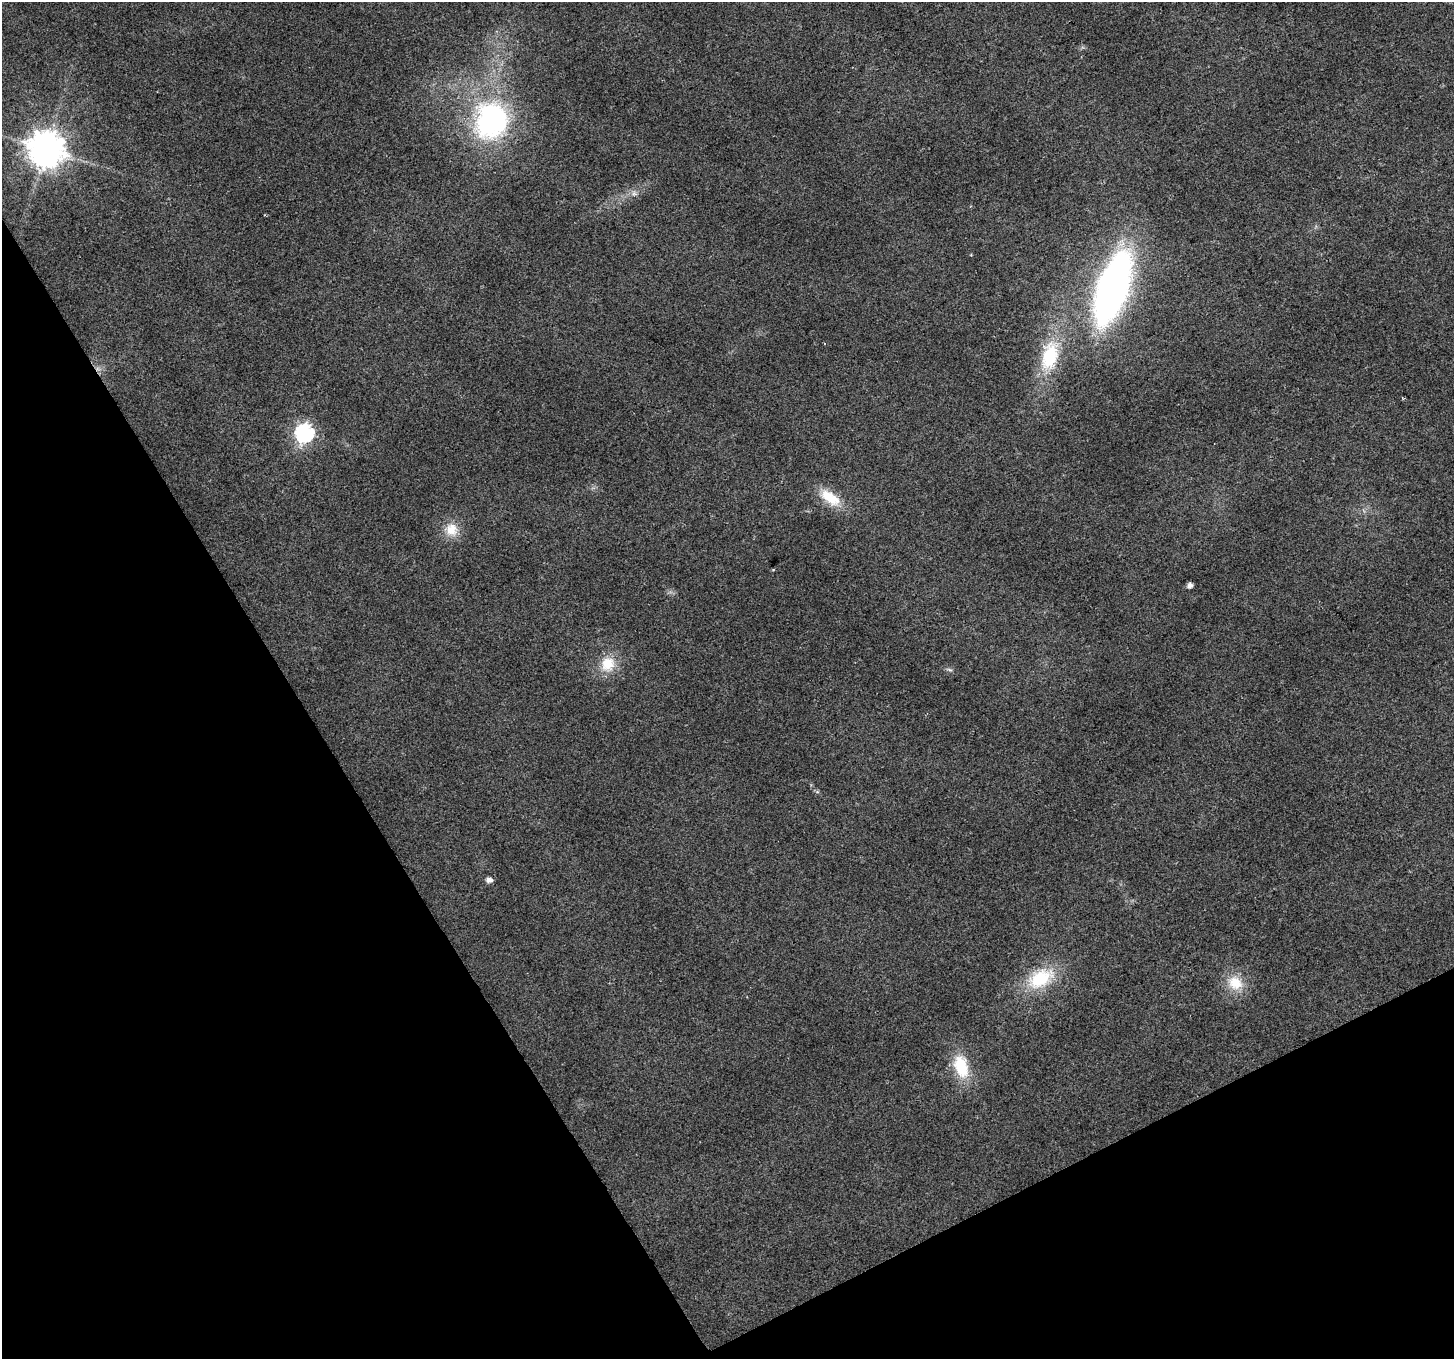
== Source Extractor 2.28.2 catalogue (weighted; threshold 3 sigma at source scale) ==
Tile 14 of 4 x 4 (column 2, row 4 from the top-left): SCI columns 1455-2906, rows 167-1523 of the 5811 x 5702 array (HDU 1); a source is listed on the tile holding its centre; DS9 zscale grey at full resolution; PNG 1456 x 1361 px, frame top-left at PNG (2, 2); no overlay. Shown black and unused: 28% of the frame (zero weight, under 2 of 3 exposures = <1% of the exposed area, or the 3 px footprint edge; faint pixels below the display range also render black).
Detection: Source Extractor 2.28.2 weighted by HDU 2 'WHT'; one run over the whole footprint, this tile lists its part. Background 0.0455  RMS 0.0072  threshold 0.0324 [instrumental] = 3 sigma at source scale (4.5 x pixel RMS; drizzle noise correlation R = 1.50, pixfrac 1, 0.0396/0.0396 arcsec/px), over >= 5 px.
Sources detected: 15; all 15 listed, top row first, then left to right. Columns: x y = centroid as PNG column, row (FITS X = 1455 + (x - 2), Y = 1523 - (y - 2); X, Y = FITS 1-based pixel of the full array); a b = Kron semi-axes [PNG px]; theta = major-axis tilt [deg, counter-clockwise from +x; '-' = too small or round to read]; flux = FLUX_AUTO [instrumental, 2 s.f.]
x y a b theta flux
491 120 50 44 81 130
46 149 11 10 - 1700
634 193 7 6 - 2.2
1112 288 51 21 71 410
1050 356 38 20 76 41
304 433 8 7 - 230
830 498 30 14 -35 19
451 530 18 17 - 13
1190 585 5 4 - 3.7
608 664 21 19 57 17
950 670 8 3 -19 1.3
489 880 6 5 - 4.2
1040 978 36 21 29 38
1235 983 22 18 -33 17
961 1066 31 18 -73 28